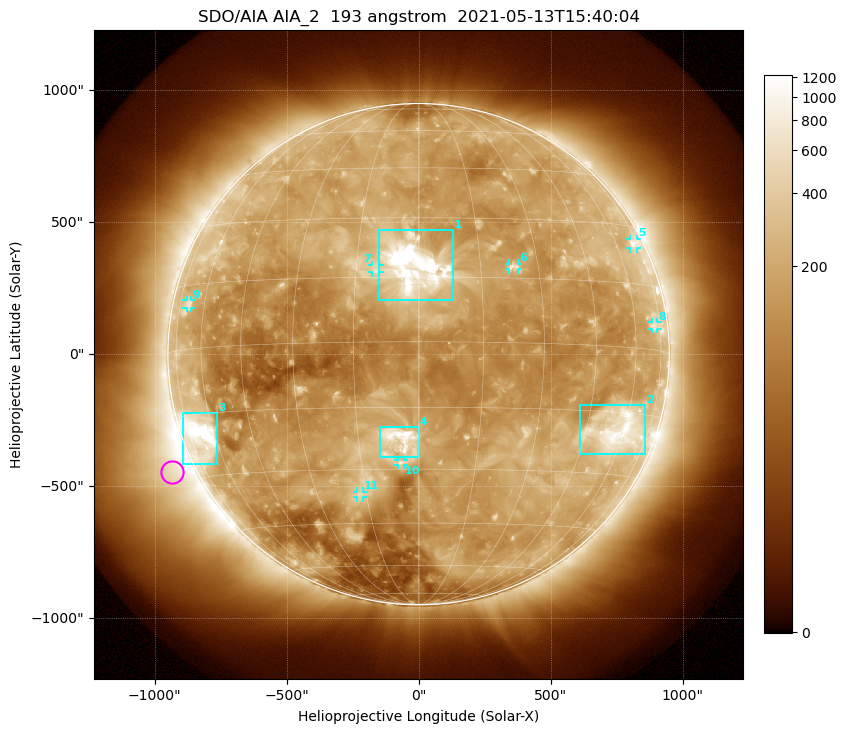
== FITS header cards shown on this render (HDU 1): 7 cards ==
TELESCOP= 'SDO/AIA '           / For AIA: SDO/AIA
INSTRUME= 'AIA_2   '           / For AIA: AIA_ATA1, AIA_ATA2, AIA_ATA3 or AIA_AT
WAVELNTH=                  193 / [angstrom] Wavelength
WAVEUNIT= 'angstrom'           / Wavelength unit: angstrom
DATE-OBS= '2021-05-13T15:40:04.843' / [ISO] Date when observation started; ISO 8
CTYPE1  = 'HPLN-TAN'           / CTYPE1: HPLN
CTYPE2  = 'HPLT-TAN'           / CTYPE2: HPLT

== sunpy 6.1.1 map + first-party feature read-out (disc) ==
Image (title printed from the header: SDO/AIA AIA_2  193 angstrom  2021-05-13T15:40:04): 1024 x 1024 px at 2.4 arcsec/px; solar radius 950 arcsec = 396 px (full disc in frame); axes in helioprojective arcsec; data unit not stated in the header (colour bar unlabelled)
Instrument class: DISC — disc imager (sunpy class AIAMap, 193 A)
Bright regions (active regions / flare kernels): reference = the median radial profile (limb darkening/brightening removed); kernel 9 px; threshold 5 sigma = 316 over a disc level ~145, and >= 1.15x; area >= 12 px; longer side >= 9 px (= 22 arcsec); searched inside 0.97 R_sun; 11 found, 11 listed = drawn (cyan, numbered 1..; 7 of them under ~33 arcsec drawn as corner ticks so the feature stays visible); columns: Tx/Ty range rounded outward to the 5 arcsec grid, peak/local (2 s.f.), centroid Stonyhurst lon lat
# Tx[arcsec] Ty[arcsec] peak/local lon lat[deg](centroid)
1 -150..130 205..470 16 -1 +17
2 610..860 -380..-195 7 +57 -19
3 -895..-760 -415..-220 13 -67 -20
4 -150..0 -390..-275 8.3 -5 -22
5 800..830 400..440 4.2 +70 +25
6 340..380 320..345 4 +23 +18
7 -175..-145 310..340 3.3 -10 +17
8 880..905 95..120 2.9 +71 +6
9 -880..-860 175..205 3 -68 +10
10 -80..-55 -420..-400 3.7 -5 -28
11 -235..-210 -545..-520 3.6 -17 -37
Off-limb structures (1.02-1.3 R_sun): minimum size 162 px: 7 found; the strongest spans PA ~90..145 deg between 1.02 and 1.3 R_sun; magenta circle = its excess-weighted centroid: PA ~115 deg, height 1.09 R_sun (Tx ~-935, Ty ~-445 arcsec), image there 4.8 x the reference